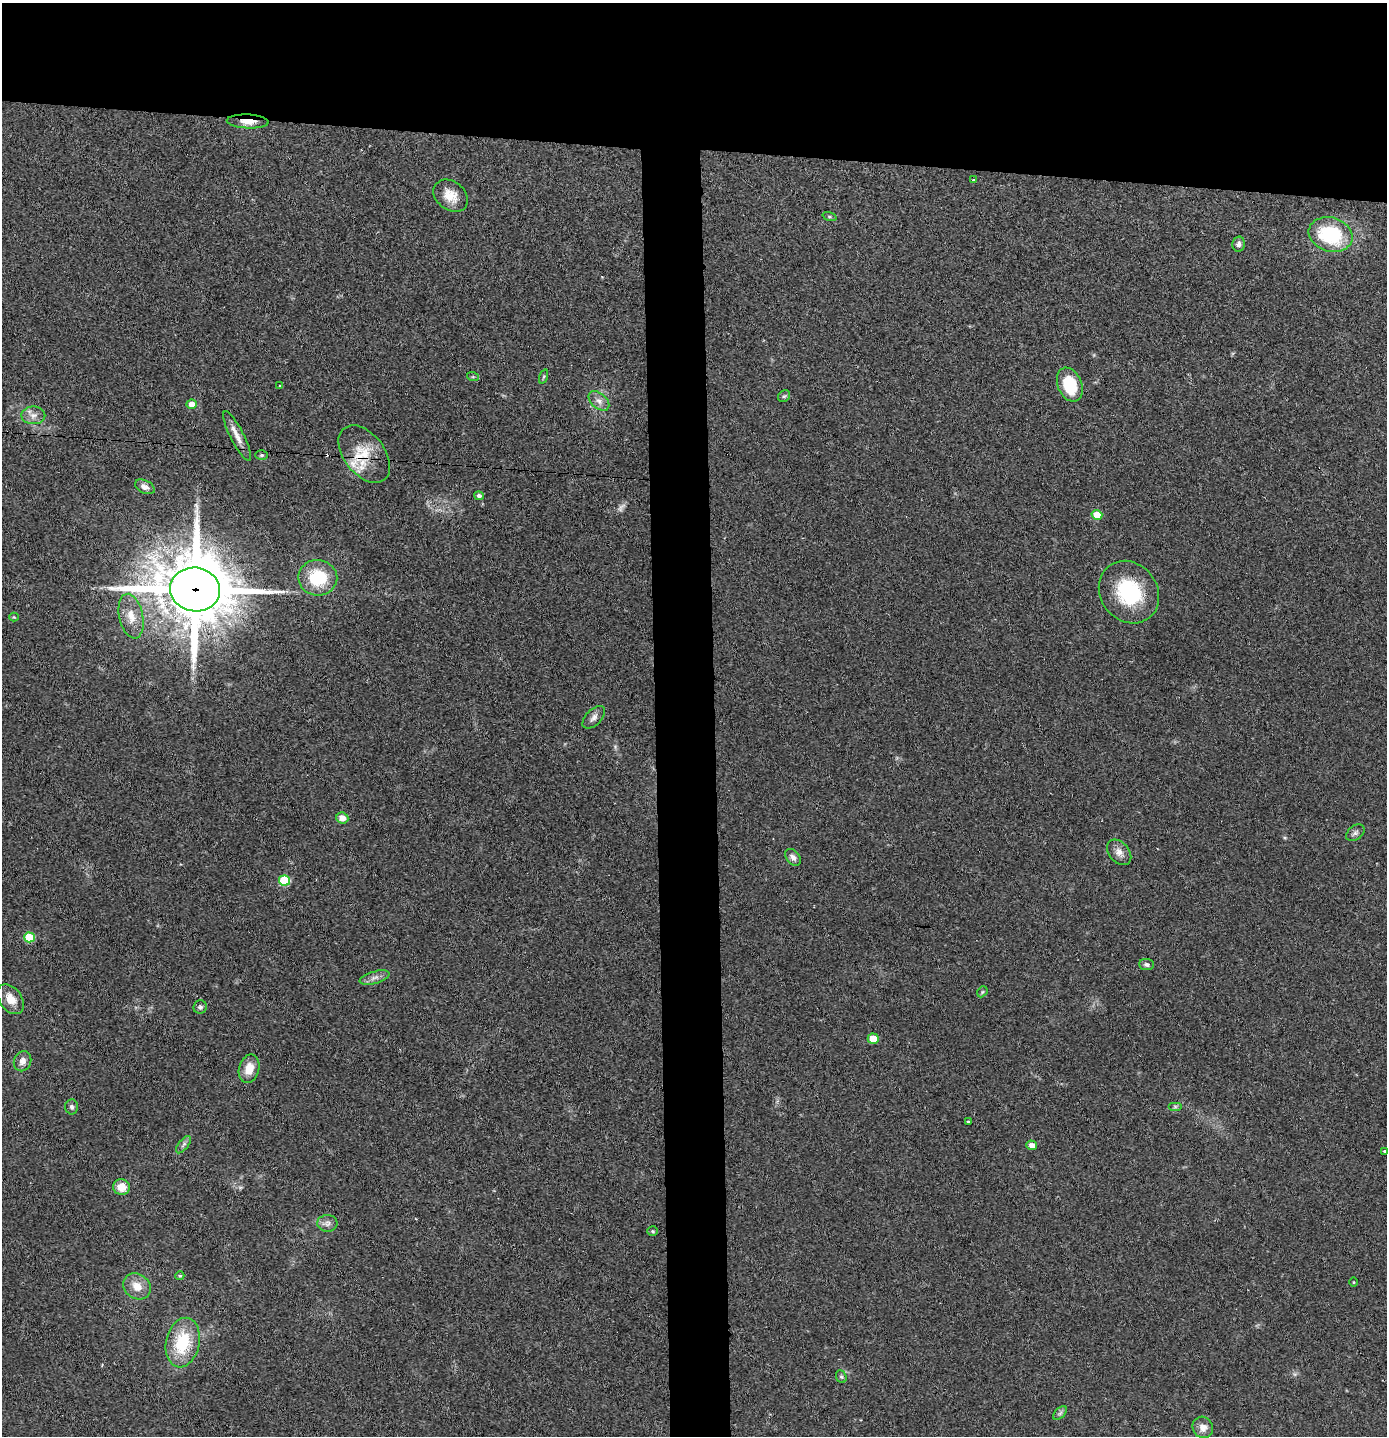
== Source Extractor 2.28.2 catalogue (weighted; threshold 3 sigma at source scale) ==
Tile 2 of 3 x 3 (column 2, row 1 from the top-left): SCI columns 1465-2849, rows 2871-4304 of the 4317 x 4304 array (HDU 1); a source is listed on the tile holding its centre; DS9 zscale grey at full resolution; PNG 1389 x 1438 px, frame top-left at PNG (2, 3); each listed source drawn as its Kron ellipse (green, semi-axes under 4 px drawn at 4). Shown black and unused: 14% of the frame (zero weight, under 2 of 3 exposures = <1% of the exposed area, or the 3 px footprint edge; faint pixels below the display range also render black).
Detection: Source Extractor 2.28.2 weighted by HDU 2 'WHT'; one run over the whole footprint, this tile lists its part. Background 0.0466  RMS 0.0068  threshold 0.0305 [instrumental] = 3 sigma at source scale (4.5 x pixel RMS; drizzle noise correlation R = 1.50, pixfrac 1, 0.05/0.05 arcsec/px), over >= 5 px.
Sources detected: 60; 1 too faint to see at this stretch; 1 cosmic-ray / hot-pixel residue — neither listed nor drawn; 2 inside a brighter listed object's ellipse — not listed separately; the other 56 listed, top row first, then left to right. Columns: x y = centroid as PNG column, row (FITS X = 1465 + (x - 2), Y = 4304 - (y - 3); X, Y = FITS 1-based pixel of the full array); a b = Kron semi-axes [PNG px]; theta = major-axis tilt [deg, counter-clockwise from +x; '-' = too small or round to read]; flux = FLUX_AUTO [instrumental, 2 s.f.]
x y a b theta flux
248 121 21 7 -3 8.5
974 180 3 3 - 3.6
451 196 19 14 -38 11
829 217 7 3 -19 0.82
1331 235 22 17 -17 50
1239 244 7 6 - 2.3
473 377 6 4 -18 0.86
544 377 7 3 71 0.93
1070 385 17 12 -67 27
280 386 4 2 - 0.55
784 396 6 5 - 1.2
599 401 12 7 -40 3.9
192 404 5 4 - 7
33 415 12 9 -1 4.6
237 436 27 6 -63 6.7
364 454 33 20 -52 21
262 455 6 5 - 1.1
145 487 10 6 -26 3.6
479 496 5 4 - 2.3
1097 515 5 5 - 12
318 578 19 18 - 33
195 589 25 22 -8 6100
1129 592 33 28 -52 48
131 616 23 12 -78 9.9
14 617 4 4 - 0.69
594 717 14 8 46 3.6
342 818 6 5 - 4.8
1355 833 10 7 38 2.2
1119 852 14 10 -48 4.8
793 857 9 6 -49 2.8
285 881 5 5 - 38
29 937 5 5 - 25
1147 964 7 5 -4 2.1
374 978 15 6 16 3.5
982 992 6 4 47 1
11 999 17 11 -53 8.9
200 1007 7 6 - 1.8
873 1039 5 5 - 15
23 1061 10 8 68 4.4
249 1069 14 10 74 9.8
72 1107 7 6 - 1.7
1175 1107 7 4 0 1.3
968 1121 3 3 - 2.9
184 1145 10 5 51 2
1032 1145 5 4 - 5
1385 1151 3 3 - 2
121 1187 8 8 - 8.9
327 1223 10 8 -3 3.2
653 1231 5 5 - 0.89
180 1276 4 4 - 0.86
1354 1282 4 3 - 0.53
137 1286 14 12 -35 8.7
183 1343 25 16 78 33
841 1377 6 5 - 1.2
1060 1413 8 5 45 1.7
1203 1427 11 10 - 5.1
Overlapping masked pixels (flux is a lower limit): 3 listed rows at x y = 248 121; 364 454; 195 589